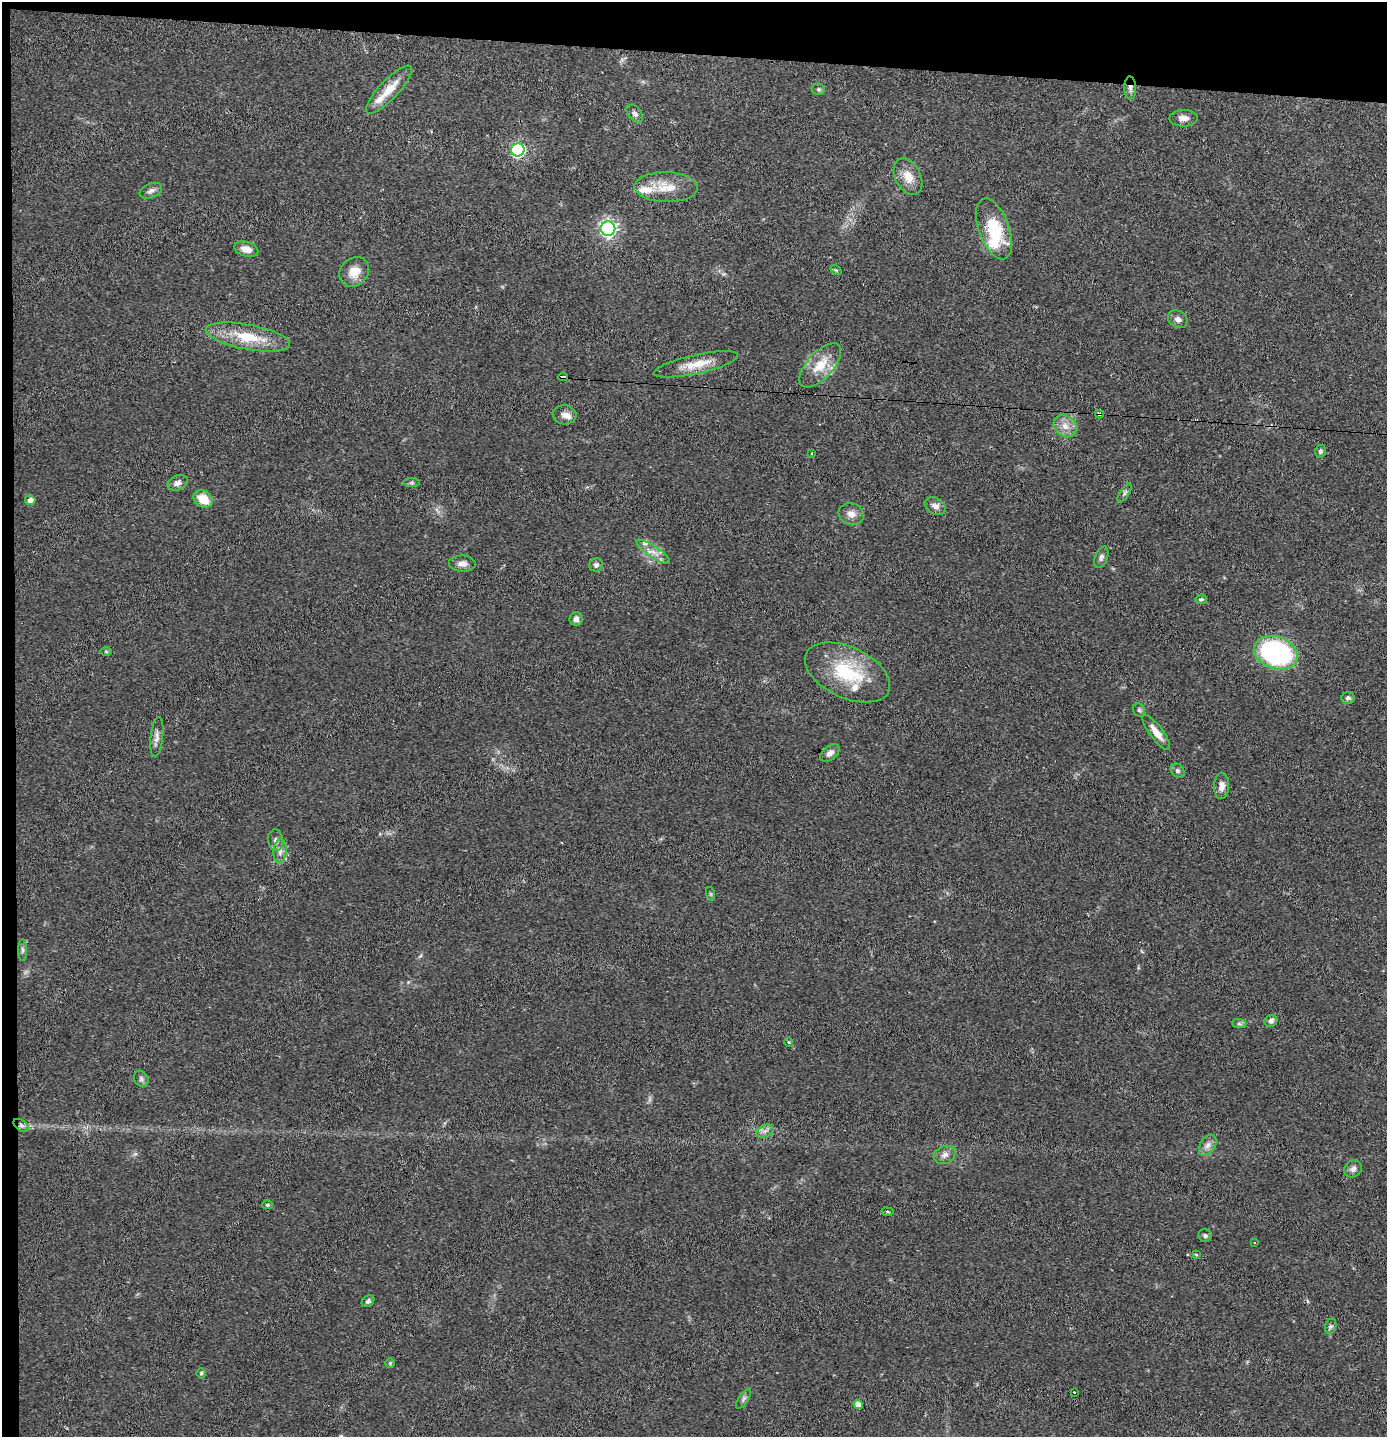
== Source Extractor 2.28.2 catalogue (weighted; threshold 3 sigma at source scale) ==
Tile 1 of 3 x 3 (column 1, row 1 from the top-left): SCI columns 82-1466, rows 2870-4304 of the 4316 x 4304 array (HDU 1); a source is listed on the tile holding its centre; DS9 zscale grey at full resolution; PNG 1389 x 1439 px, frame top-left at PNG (2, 2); each listed source drawn as its Kron ellipse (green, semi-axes under 4 px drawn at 4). Shown black and unused: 5% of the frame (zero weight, under 2 of 3 exposures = <1% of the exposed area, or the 3 px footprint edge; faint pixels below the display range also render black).
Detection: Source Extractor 2.28.2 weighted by HDU 2 'WHT'; one run over the whole footprint, this tile lists its part. Background 0.0648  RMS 0.0076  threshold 0.034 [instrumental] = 3 sigma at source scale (4.5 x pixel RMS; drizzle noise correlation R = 1.50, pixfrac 1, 0.05/0.05 arcsec/px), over >= 5 px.
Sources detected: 81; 1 too faint to see at this stretch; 1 inside a brighter object's white glare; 1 cosmic-ray / hot-pixel residue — neither listed nor drawn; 6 inside a brighter listed object's ellipse — not listed separately; the other 72 listed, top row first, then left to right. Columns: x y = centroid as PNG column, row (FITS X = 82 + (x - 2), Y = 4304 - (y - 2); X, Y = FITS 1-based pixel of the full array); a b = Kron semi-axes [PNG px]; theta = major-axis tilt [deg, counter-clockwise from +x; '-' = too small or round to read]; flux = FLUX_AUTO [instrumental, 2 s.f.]
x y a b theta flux
1130 88 11 6 -88 3.1
819 89 6 6 - 1.5
389 90 32 9 47 15
635 114 10 6 -50 2.7
1183 118 14 8 2 5.8
518 150 7 6 - 140
908 177 19 12 -64 11
666 187 32 15 -1 17
151 191 12 7 23 3.2
608 229 7 7 - 260
994 229 32 15 -70 41
246 249 12 7 -16 6.8
836 270 6 4 -33 1
354 272 16 13 46 11
1178 319 10 8 -33 3.3
248 337 43 12 -11 29
696 364 43 9 13 16
820 365 27 13 48 18
563 377 5 4 - 110
1099 414 4 3 - 3.8
565 415 12 9 -5 4.8
1065 426 12 10 -40 7.3
1320 451 6 5 - 1.6
812 453 3 2 - 0.53
178 483 10 7 23 4.1
411 483 8 4 0 1.4
1125 493 11 4 58 1.8
203 499 10 8 -34 16
30 500 5 5 - 4.1
935 506 11 8 -29 4.2
851 514 13 10 -17 5.3
653 552 20 5 -34 6.2
1101 557 11 6 69 2.4
462 564 13 8 -1 4.5
596 565 7 6 - 2.8
1201 599 5 5 - 1.9
576 619 7 6 - 3.2
106 651 6 4 -1 0.85
1276 653 22 16 -19 120
847 672 45 25 -25 50
1348 698 6 6 - 2
1139 710 7 5 -62 1.6
1156 732 21 6 -53 8.9
157 737 20 6 84 4.4
830 753 11 6 40 4
1177 771 8 6 -45 1.8
1222 786 13 7 87 4.8
276 840 11 7 -83 2.9
280 851 12 6 86 3.9
711 894 7 4 -71 1.2
22 950 11 4 -90 1.8
1271 1021 6 5 - 2.1
1239 1024 7 4 -1 1.6
789 1042 4 4 - 0.83
141 1079 8 7 - 2.1
21 1125 8 5 -35 2.3
765 1131 9 5 24 2.8
1208 1145 11 7 57 4.3
945 1155 11 8 25 4.1
1353 1169 9 8 - 3.3
268 1205 5 4 - 1.1
887 1212 6 3 -9 0.86
1205 1236 7 6 - 1.8
1254 1243 3 2 - 0.83
1196 1255 4 3 - 0.64
368 1301 7 5 41 1.9
1331 1326 8 5 71 1.7
390 1363 5 5 - 0.94
201 1373 5 4 - 1.1
1074 1392 3 2 - 1.5
744 1399 11 4 57 2
858 1404 5 4 - 6
Overlapping masked pixels (flux is a lower limit): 3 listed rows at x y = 1130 88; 563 377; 1099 414